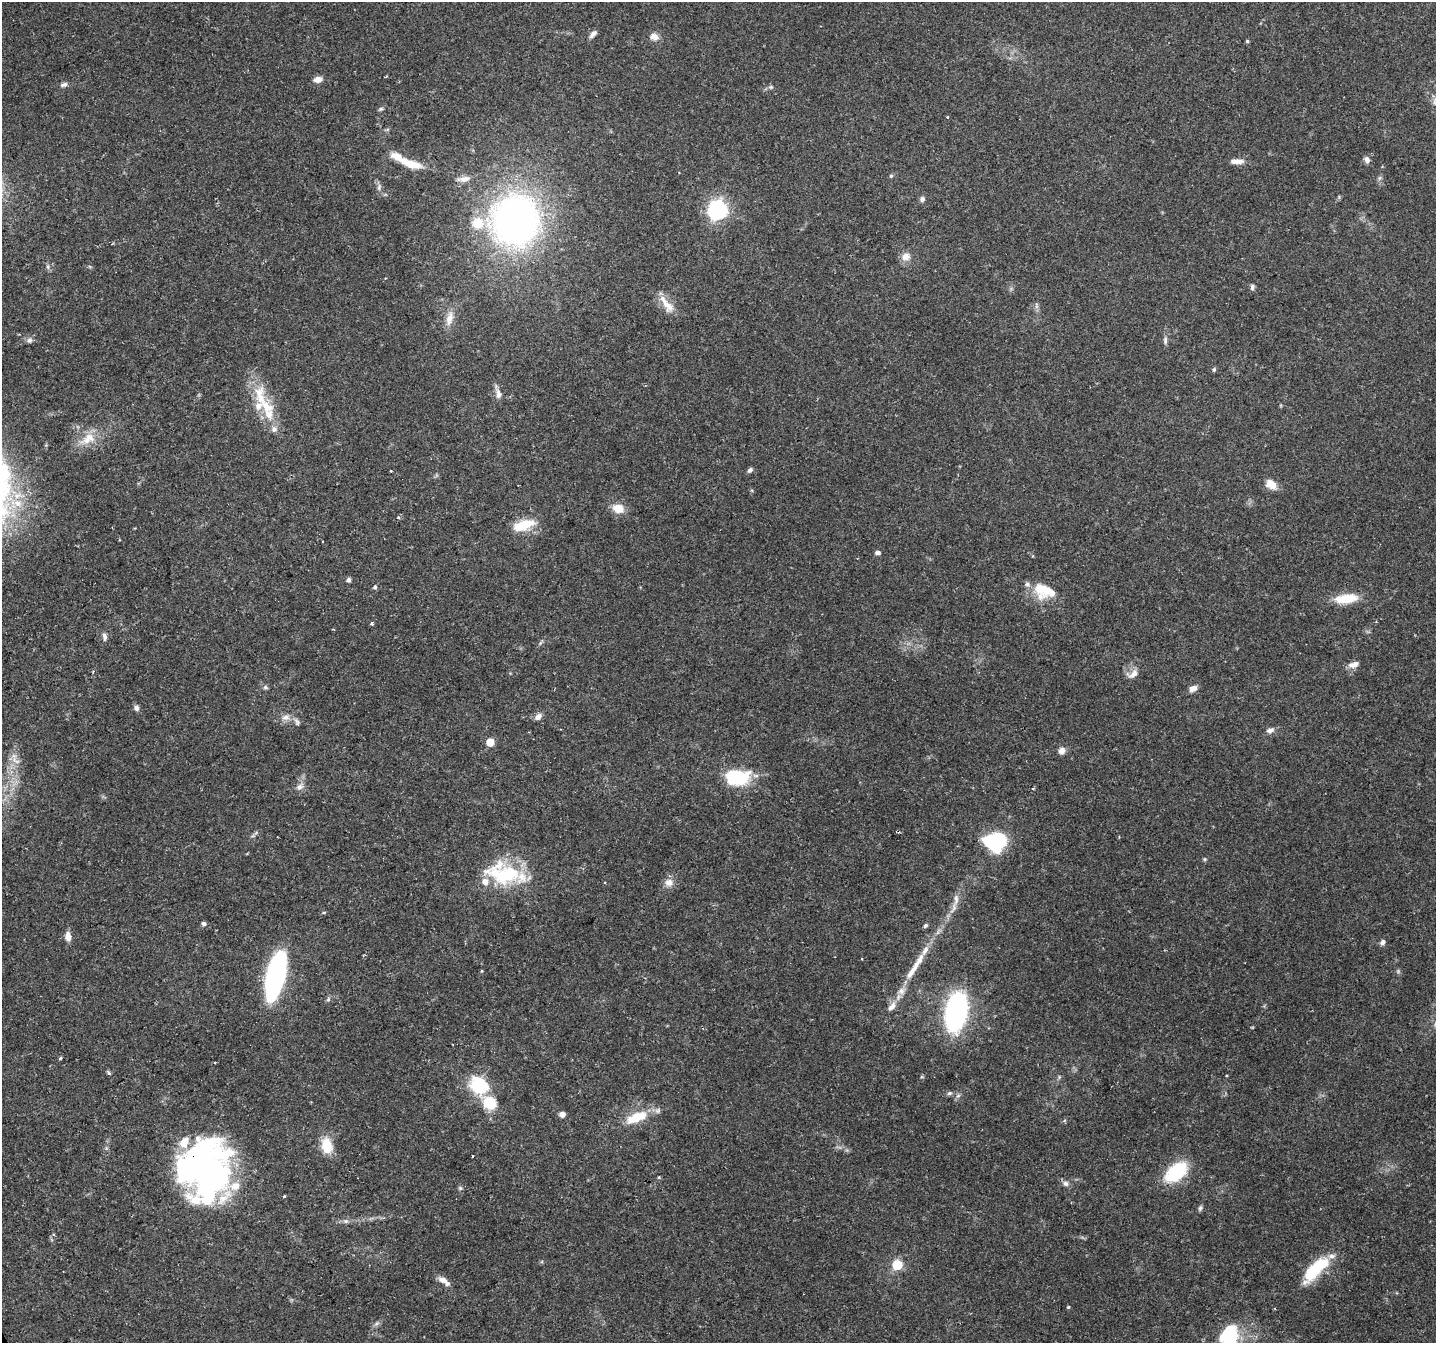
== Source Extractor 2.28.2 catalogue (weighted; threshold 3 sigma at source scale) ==
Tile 7 of 4 x 4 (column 3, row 2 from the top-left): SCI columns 2871-4304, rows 2839-4179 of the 5738 x 5615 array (HDU 1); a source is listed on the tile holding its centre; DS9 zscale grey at full resolution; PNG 1438 x 1345 px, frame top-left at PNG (2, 2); no overlay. Shown black and unused: <1% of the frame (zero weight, under 2 of 3 exposures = <1% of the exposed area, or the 3 px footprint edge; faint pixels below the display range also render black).
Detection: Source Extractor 2.28.2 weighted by HDU 2 'WHT'; one run over the whole footprint, this tile lists its part. Background 0.0816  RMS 0.005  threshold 0.0225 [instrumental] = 3 sigma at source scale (4.5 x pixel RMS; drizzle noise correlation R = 1.50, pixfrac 1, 0.0396/0.0396 arcsec/px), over >= 5 px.
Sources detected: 115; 2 inside a brighter object's white glare — not listed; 14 inside a brighter listed object's ellipse — not listed separately; the other 99 listed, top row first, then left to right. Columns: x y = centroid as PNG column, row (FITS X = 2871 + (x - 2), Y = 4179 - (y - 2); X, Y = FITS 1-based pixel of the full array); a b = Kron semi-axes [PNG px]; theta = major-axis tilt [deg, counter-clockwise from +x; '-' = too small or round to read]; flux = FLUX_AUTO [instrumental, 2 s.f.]
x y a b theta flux
593 34 10 5 47 2
654 37 11 8 -11 3.3
1247 41 4 4 - 0.59
386 77 3 2 - 0.52
318 79 9 6 12 3.3
64 85 10 6 12 1.5
771 87 5 5 - 0.82
381 109 7 5 20 0.83
947 117 3 3 - 0.5
1367 160 8 6 -74 2
1237 161 16 6 1 3.7
409 163 27 9 -19 11
891 176 5 4 - 0.74
1379 178 7 4 70 0.94
464 179 16 7 9 3.6
379 187 10 5 81 1.4
922 199 7 6 - 1.4
717 210 7 7 - 190
515 220 46 42 86 220
906 257 11 9 25 3.9
1252 287 8 5 83 1.2
667 305 25 10 -51 7
449 318 21 9 76 5
29 340 8 7 - 1.5
1165 340 11 5 -89 1.5
1214 369 6 4 70 0.76
498 393 18 6 -73 2.8
267 407 42 15 -52 18
88 438 24 12 34 8.9
750 470 6 5 - 1.5
1271 484 14 10 -41 5
618 508 14 10 -17 6.6
398 518 4 3 - 0.91
524 525 29 11 17 12
322 542 3 3 - 1
878 553 6 4 -4 1.5
348 580 5 5 - 1.2
1027 584 8 7 - 1.6
375 587 6 5 - 0.93
1047 590 24 17 48 12
1346 599 28 10 5 13
372 623 4 3 - 0.91
333 629 3 2 - 0.41
104 636 11 5 -81 1.6
1354 664 14 7 17 2.9
1133 674 16 9 34 3.5
265 687 6 6 - 1
1193 689 9 6 31 3.1
136 708 8 6 -67 1.5
286 717 13 8 7 3.1
538 717 9 6 48 2.4
297 722 10 5 -66 1.4
1270 730 9 6 16 2.2
490 742 5 5 - 11
1061 751 8 7 - 2.7
15 760 12 6 -47 2.9
737 777 22 14 3 34
299 787 10 8 41 2.4
1033 788 4 3 - 0.55
996 841 16 14 9 56
1205 859 5 4 - 0.63
503 873 46 26 -10 37
669 883 10 10 - 3.6
956 899 16 7 88 3.3
204 924 5 5 - 1.5
925 925 6 5 - 0.95
68 936 9 6 -81 3.9
1383 942 7 6 - 1.5
925 950 27 7 58 6.2
862 959 3 2 - 0.48
911 973 17 7 63 4.6
275 976 40 13 78 120
901 991 10 9 - 2.9
328 999 7 5 68 0.97
892 1007 14 7 49 3.4
956 1012 28 16 80 100
60 1058 3 3 - 2.2
215 1062 3 3 - 0.51
109 1073 6 4 -45 0.74
479 1086 15 12 -33 34
949 1093 7 5 20 1
958 1096 6 4 2 0.92
489 1103 13 11 -28 16
562 1114 6 6 - 2.4
637 1117 31 12 23 14
327 1146 20 13 -80 10
472 1156 3 2 - 0.63
204 1165 62 47 -90 170
1176 1172 17 10 39 42
1066 1183 9 7 -29 1.7
460 1188 6 5 - 0.84
284 1196 3 3 - 0.93
1200 1208 7 6 - 0.99
346 1221 7 6 - 1.3
897 1265 6 6 - 19
1316 1269 35 12 45 26
444 1281 15 6 -34 3.9
1068 1307 4 4 - 0.51
1229 1336 24 19 -82 29
Overlapping masked pixels (flux is a lower limit): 1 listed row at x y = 204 1165
Isophote crosses this tile's border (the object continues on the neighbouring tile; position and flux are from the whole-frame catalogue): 1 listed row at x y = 1229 1336